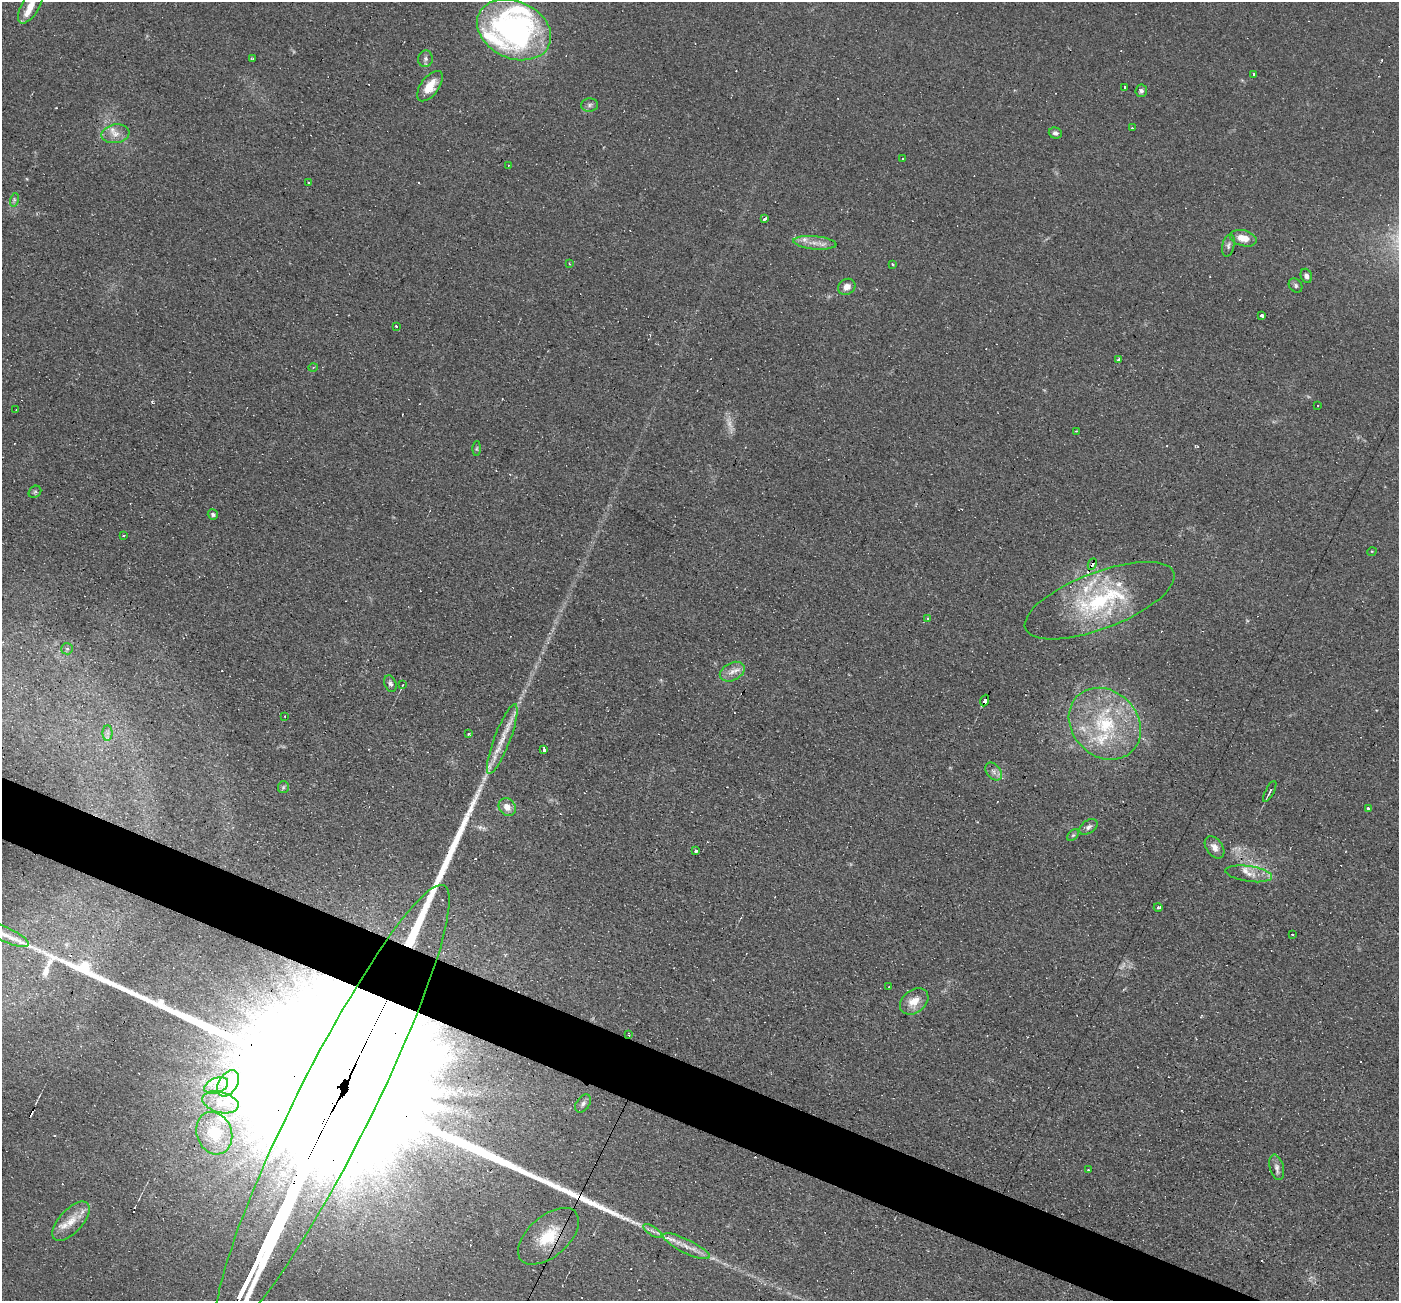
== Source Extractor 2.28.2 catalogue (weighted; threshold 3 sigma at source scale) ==
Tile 6 of 4 x 4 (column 2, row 2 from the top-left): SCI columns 1399-2795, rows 2869-4167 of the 5590 x 5602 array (HDU 1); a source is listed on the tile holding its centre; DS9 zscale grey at full resolution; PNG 1401 x 1303 px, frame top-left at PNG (2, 2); each listed source drawn as its Kron ellipse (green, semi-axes under 4 px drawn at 4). Shown black and unused: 4% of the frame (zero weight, under 2 of 3 exposures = <1% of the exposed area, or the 3 px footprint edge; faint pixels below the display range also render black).
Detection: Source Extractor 2.28.2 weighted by HDU 2 'WHT'; one run over the whole footprint, this tile lists its part. Background 0.0814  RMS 0.0088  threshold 0.0394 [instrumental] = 3 sigma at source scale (4.5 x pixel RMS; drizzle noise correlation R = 1.50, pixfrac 1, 0.05/0.05 arcsec/px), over >= 5 px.
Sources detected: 113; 2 too faint to see at this stretch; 17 cosmic-ray / hot-pixel residue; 2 long thin detections or spike segments (spike, bleed or trail) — neither listed nor drawn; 13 inside a brighter listed object's ellipse — not listed separately; the other 79 listed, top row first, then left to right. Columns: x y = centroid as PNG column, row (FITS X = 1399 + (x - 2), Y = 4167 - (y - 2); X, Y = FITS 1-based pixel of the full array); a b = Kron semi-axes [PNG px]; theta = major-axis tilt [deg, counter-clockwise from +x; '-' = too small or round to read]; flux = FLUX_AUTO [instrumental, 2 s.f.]
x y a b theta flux
31 6 19 9 59 12
514 30 38 28 -25 240
253 59 3 2 - 1.1
425 59 8 7 - 3.2
1254 74 3 2 - 1.6
430 86 18 9 54 16
1125 87 3 3 - 13
1141 91 6 5 - 2.3
590 105 8 6 3 2.7
1132 128 3 2 - 1.4
1055 133 6 5 - 2.7
115 134 14 9 10 7.8
902 159 2 2 - 0.68
508 165 3 2 - 1
309 182 3 3 - 3
14 200 7 4 73 1.6
764 218 3 3 - 9.2
1243 238 13 8 -15 11
815 243 22 6 -5 8.7
1228 245 11 6 77 2.8
569 264 3 2 - 0.87
893 264 3 3 - 1.9
1306 276 7 5 -69 3.2
1296 285 8 6 -49 2.1
847 287 9 7 32 6.5
1262 315 4 3 - 15
396 326 3 3 - 1.9
1119 359 3 3 - 3
313 367 4 3 - 0.88
1318 406 3 2 - 0.57
16 409 3 2 - 0.62
1076 431 3 2 - 0.76
477 449 7 4 89 1.3
35 492 7 5 42 1.6
213 514 5 5 - 1.7
123 535 3 3 - 1.3
1372 551 5 3 - 0.64
1092 564 6 3 65 36
1100 601 79 28 21 100
928 618 3 3 - 0.94
67 649 6 5 - 1.6
732 672 13 8 27 7.4
390 684 8 6 -69 2.6
403 685 3 2 - 0.75
985 700 6 3 69 27
285 716 3 2 - 0.63
1105 724 39 32 -44 79
107 733 7 5 90 2.9
469 734 3 3 - 1.7
502 739 37 8 69 17
544 750 4 3 - 63
994 771 10 7 -52 4.1
283 787 6 5 - 1.5
1270 791 11 3 62 2.3
507 807 9 8 - 7.4
1368 809 3 3 - 12
1088 827 10 6 36 3.4
1073 835 7 4 44 1.4
1215 847 12 8 -54 5.9
696 851 3 3 - 2.5
1249 874 23 7 -9 9.4
1158 907 4 3 - 4.9
5 934 26 7 -24 12
1292 934 3 3 - 2.7
889 987 3 2 - 0.84
914 1001 15 11 38 13
629 1035 3 3 - 1.4
228 1083 14 9 57 12
216 1085 12 7 22 7.4
220 1102 18 10 -14 11
583 1104 10 6 53 2.9
332 1109 250 38 63 360000
214 1133 22 17 -70 21
1277 1167 13 7 -75 4.1
1088 1170 3 2 - 0.91
71 1221 24 11 47 15
653 1231 11 4 -33 3.1
548 1236 36 20 41 36
686 1246 26 7 -26 11
Overlapping masked pixels (flux is a lower limit): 5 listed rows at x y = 1092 564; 985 700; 629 1035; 332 1109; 548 1236
Isophote crosses this tile's border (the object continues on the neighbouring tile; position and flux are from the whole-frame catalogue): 3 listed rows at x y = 31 6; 5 934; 332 1109